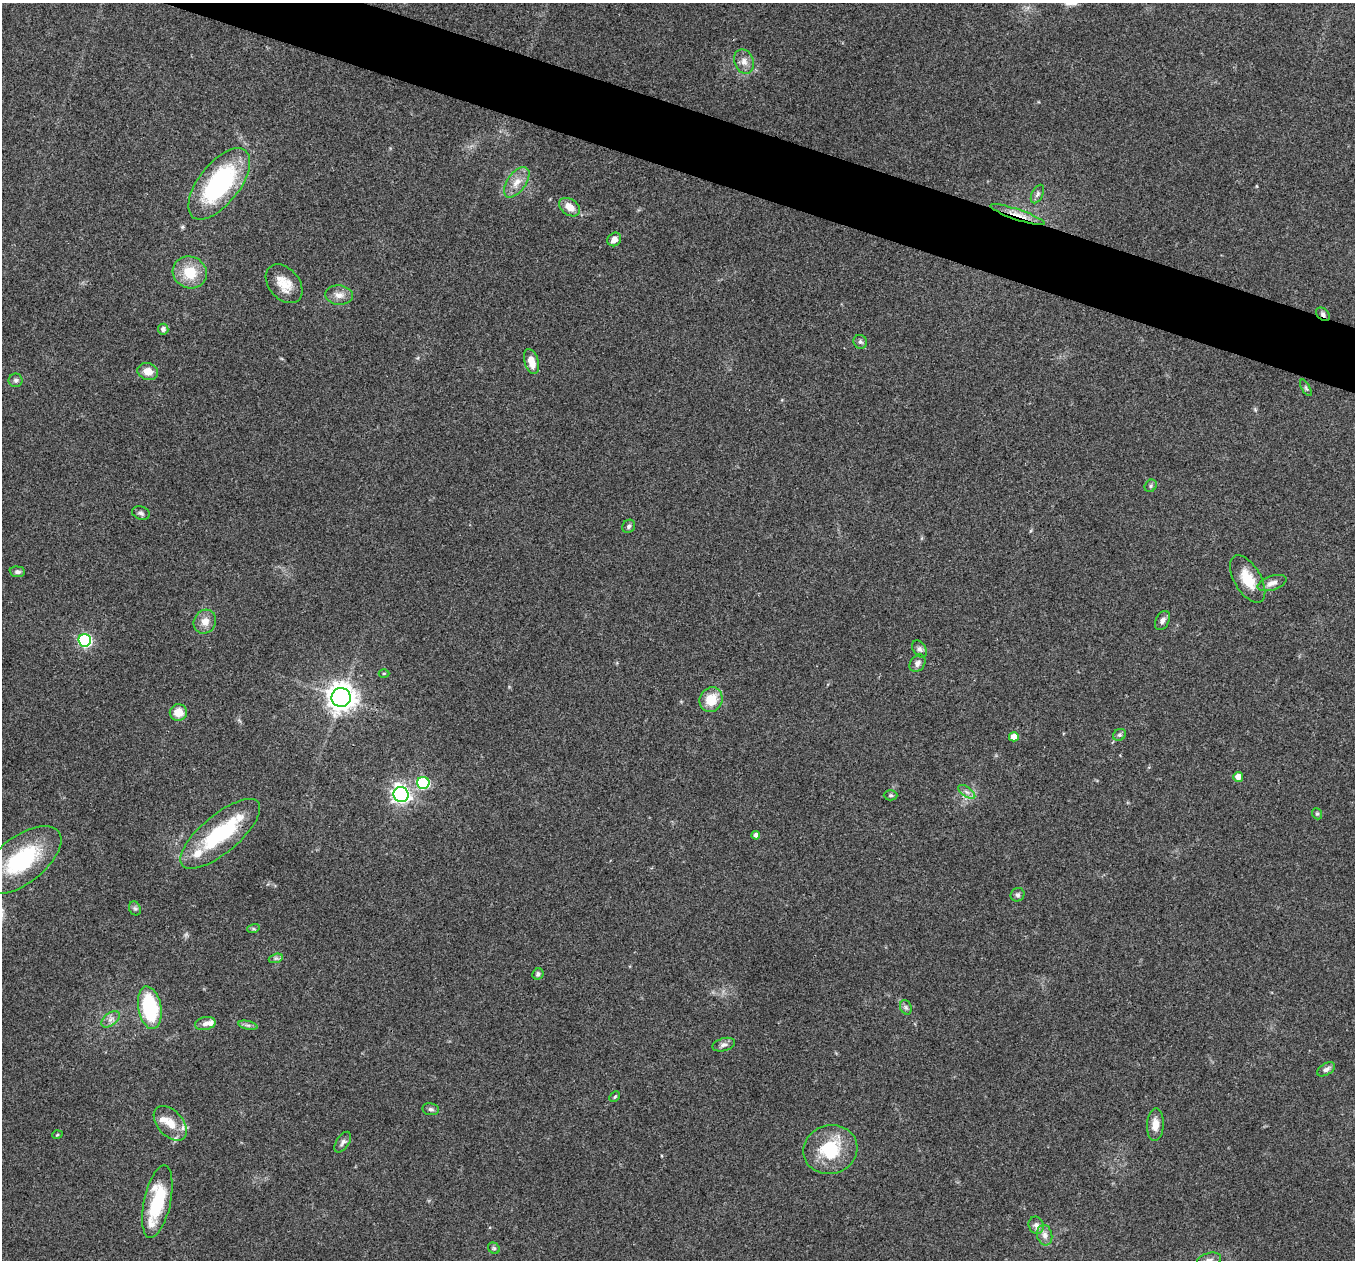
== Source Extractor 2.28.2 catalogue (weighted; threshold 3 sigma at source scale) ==
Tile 11 of 4 x 4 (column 3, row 3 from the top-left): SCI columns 2708-4060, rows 1393-2650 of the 5418 x 5431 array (HDU 1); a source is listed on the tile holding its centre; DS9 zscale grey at full resolution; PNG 1357 x 1262 px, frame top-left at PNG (2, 3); each listed source drawn as its Kron ellipse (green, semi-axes under 4 px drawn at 4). Shown black and unused: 4% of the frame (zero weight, under 3 of 4 exposures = <1% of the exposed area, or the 3 px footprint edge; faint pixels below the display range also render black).
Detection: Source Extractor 2.28.2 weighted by HDU 2 'WHT'; one run over the whole footprint, this tile lists its part. Background 0.079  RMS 0.0058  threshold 0.0261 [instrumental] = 3 sigma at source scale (4.5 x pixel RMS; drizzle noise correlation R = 1.50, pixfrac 1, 0.05/0.05 arcsec/px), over >= 5 px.
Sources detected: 74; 1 inside a brighter object's white glare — neither listed nor drawn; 6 inside a brighter listed object's ellipse — not listed separately; the other 67 listed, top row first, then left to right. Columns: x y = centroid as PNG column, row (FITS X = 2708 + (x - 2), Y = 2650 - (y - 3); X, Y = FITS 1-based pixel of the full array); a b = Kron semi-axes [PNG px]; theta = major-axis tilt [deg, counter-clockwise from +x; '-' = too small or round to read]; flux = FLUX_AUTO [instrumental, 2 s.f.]
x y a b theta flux
744 62 12 9 -68 4.3
517 182 17 9 54 6.4
219 184 42 20 52 81
1037 194 10 5 64 1.7
569 207 11 8 -35 6.8
1017 215 28 5 -18 6.4
614 239 7 6 - 3.8
190 272 17 16 - 16
284 284 22 15 -50 11
339 295 14 10 -5 4.5
1323 314 8 5 -42 1.8
163 329 5 5 - 2.3
860 342 7 6 - 1.6
531 361 13 7 -73 7.1
148 371 10 8 -18 6
16 380 7 7 - 1.4
1306 388 9 4 -60 1.1
1151 486 7 5 49 1.1
141 513 9 6 -19 1.6
629 526 7 6 - 1.3
17 572 8 5 -5 1.6
1248 579 26 13 -59 13
1272 583 15 7 18 3.6
1162 620 10 6 62 2.2
205 622 12 11 - 5.7
85 640 6 6 - 81
919 649 9 6 -58 1.8
917 663 9 7 55 2.5
384 673 5 3 - 0.62
341 697 9 9 - 620
711 700 13 11 63 13
178 712 8 8 - 8.2
1119 735 7 5 30 1.4
1014 737 5 4 - 5.6
1238 777 5 5 - 4.7
423 783 6 6 - 60
967 792 10 5 -35 2.1
401 795 7 7 - 230
891 795 7 5 -1 0.96
1317 814 6 5 - 0.92
220 834 49 19 40 49
756 835 4 4 - 2.1
22 860 46 23 38 52
1018 895 7 6 - 1.5
135 908 7 5 -66 1.3
253 929 6 4 17 0.84
276 958 7 4 18 1.2
538 974 6 5 - 1.4
906 1007 7 5 -69 1.4
150 1008 21 11 -80 46
110 1019 10 6 38 2.7
205 1023 10 6 12 2.6
248 1025 10 4 -13 1.4
724 1045 11 6 16 2.2
1326 1069 10 5 30 2.1
615 1097 6 3 45 0.73
431 1109 8 6 -9 1.6
170 1123 20 12 -49 9
1155 1124 16 8 87 5.8
57 1135 5 3 - 0.53
343 1142 12 6 56 2
830 1149 27 24 17 29
157 1202 37 13 78 37
1036 1225 9 7 -68 2.7
1045 1235 10 7 -78 3.3
494 1248 6 5 - 0.95
1209 1260 12 7 15 2.6
Overlapping masked pixels (flux is a lower limit): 2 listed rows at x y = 1017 215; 1323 314
Isophote crosses this tile's border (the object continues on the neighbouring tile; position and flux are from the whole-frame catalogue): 1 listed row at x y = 1209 1260